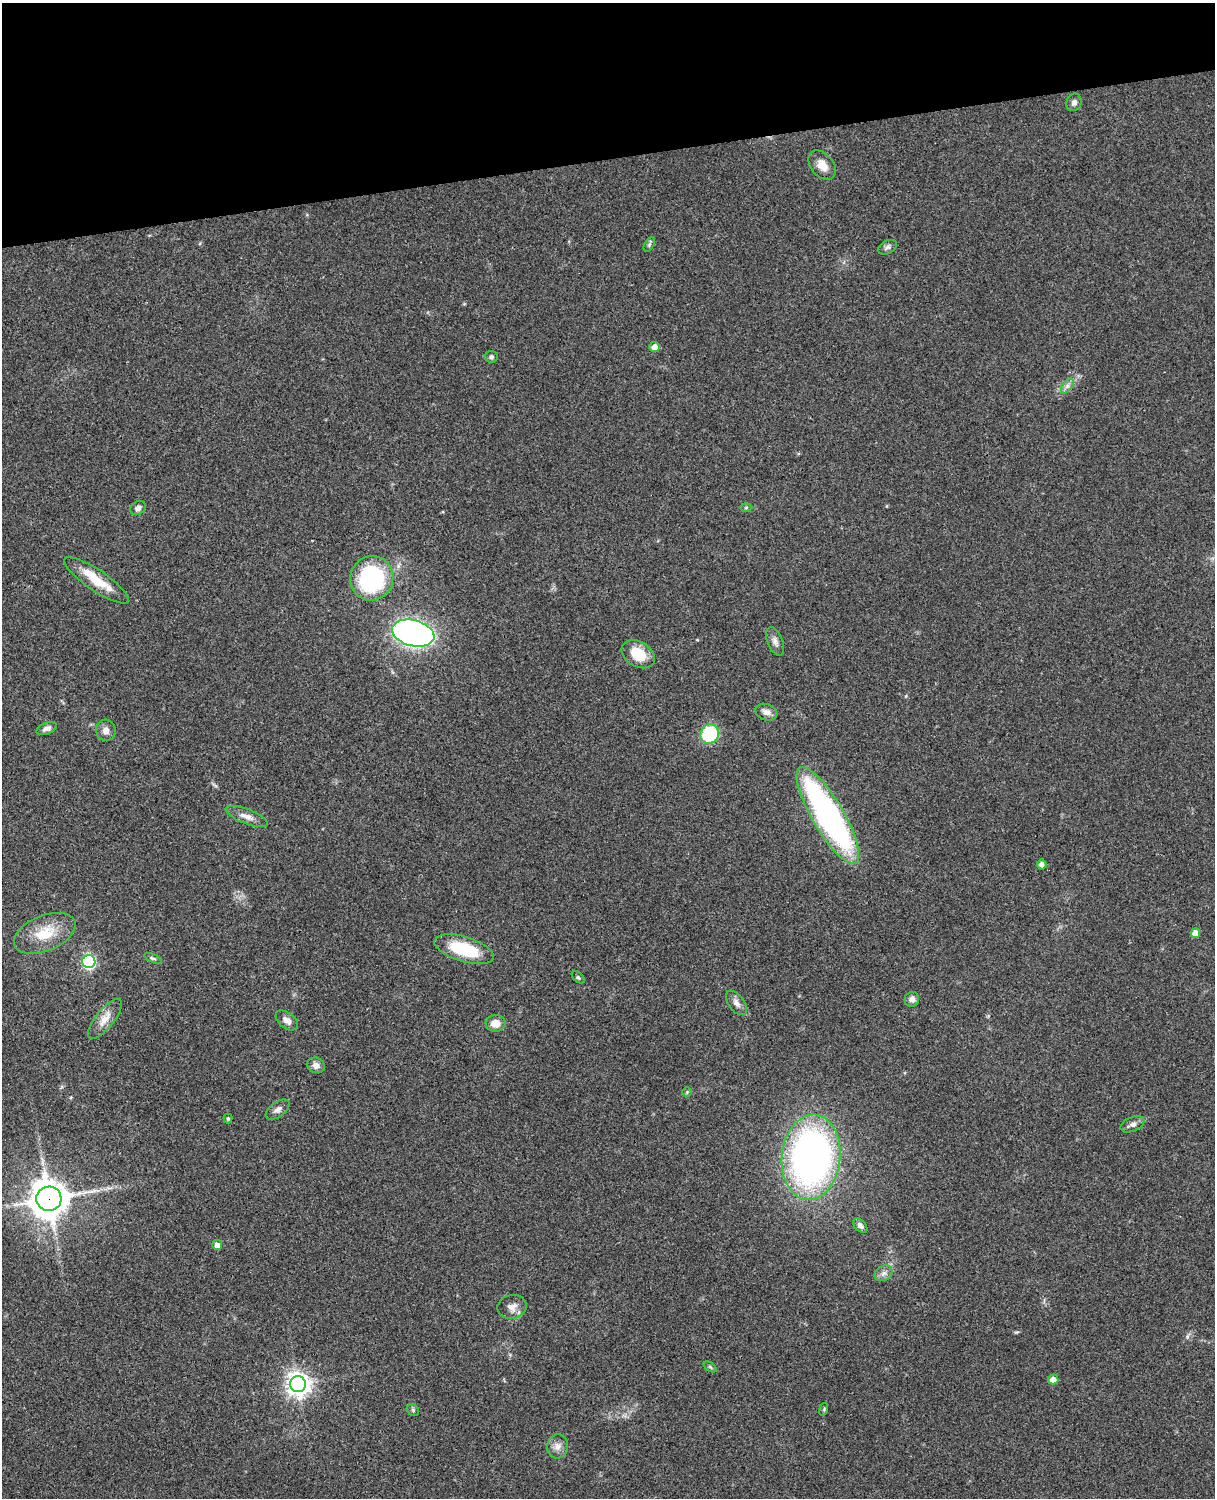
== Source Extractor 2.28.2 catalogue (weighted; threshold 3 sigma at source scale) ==
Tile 3 of 4 x 3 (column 3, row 1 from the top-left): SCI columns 2545-3757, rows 3268-4763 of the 5088 x 4927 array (HDU 1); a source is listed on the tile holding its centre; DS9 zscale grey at full resolution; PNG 1217 x 1500 px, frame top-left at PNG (2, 3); each listed source drawn as its Kron ellipse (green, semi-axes under 4 px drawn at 4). Shown black and unused: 10% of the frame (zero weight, under 3 of 4 exposures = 6% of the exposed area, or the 3 px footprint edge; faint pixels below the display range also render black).
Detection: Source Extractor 2.28.2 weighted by HDU 2 'WHT'; one run over the whole footprint, this tile lists its part. Background 0.0917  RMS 0.0062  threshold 0.0277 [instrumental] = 3 sigma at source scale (4.5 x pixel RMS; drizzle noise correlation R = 1.50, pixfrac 1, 0.05/0.05 arcsec/px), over >= 5 px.
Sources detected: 50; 1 inside a brighter listed object's ellipse — not listed separately; the other 49 listed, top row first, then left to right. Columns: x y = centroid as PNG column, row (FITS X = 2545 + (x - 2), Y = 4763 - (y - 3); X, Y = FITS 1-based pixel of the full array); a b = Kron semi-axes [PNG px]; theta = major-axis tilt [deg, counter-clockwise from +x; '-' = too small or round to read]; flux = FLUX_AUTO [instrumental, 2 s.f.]
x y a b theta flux
1074 102 9 7 69 2.1
822 165 16 11 -50 6.9
649 245 8 4 59 1.1
888 247 10 6 26 1.8
654 347 5 5 - 4.3
491 357 6 5 - 1.4
1067 386 8 4 53 2
138 508 8 6 26 2.5
746 508 6 4 2 0.85
372 578 22 21 - 76
96 580 38 10 -34 16
413 633 21 13 -14 260
775 641 15 7 -68 3.2
638 654 18 12 -30 14
766 712 11 8 -20 3.3
47 729 10 5 23 2.5
106 730 10 10 - 3.6
710 734 10 9 - 32
247 816 22 7 -21 5.1
828 816 55 15 -60 200
1042 864 5 5 - 2.6
45 933 32 17 23 19
1195 933 5 4 - 7.5
464 949 31 12 -17 30
153 958 9 4 -23 1.2
89 962 6 6 - 110
578 977 7 4 -40 1.1
912 999 7 7 - 2.5
736 1003 14 8 -53 3.3
105 1019 24 9 51 7.5
287 1020 13 7 -37 3.8
496 1023 10 8 3 6.6
316 1065 9 7 -25 3.4
687 1092 5 5 - 0.7
278 1110 14 7 36 2.9
228 1118 5 4 - 0.7
1132 1124 12 7 22 3
811 1157 43 29 84 280
49 1199 12 12 - 1400
860 1226 8 5 -45 2.3
217 1245 5 5 - 3.5
884 1273 9 7 32 2.8
512 1307 14 12 11 4.9
710 1367 7 4 -37 0.9
1053 1380 5 5 - 5.4
298 1384 8 8 - 500
824 1409 6 4 73 0.75
413 1410 6 5 - 1.1
558 1446 12 10 83 4
Overlapping masked pixels (flux is a lower limit): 1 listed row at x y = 49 1199